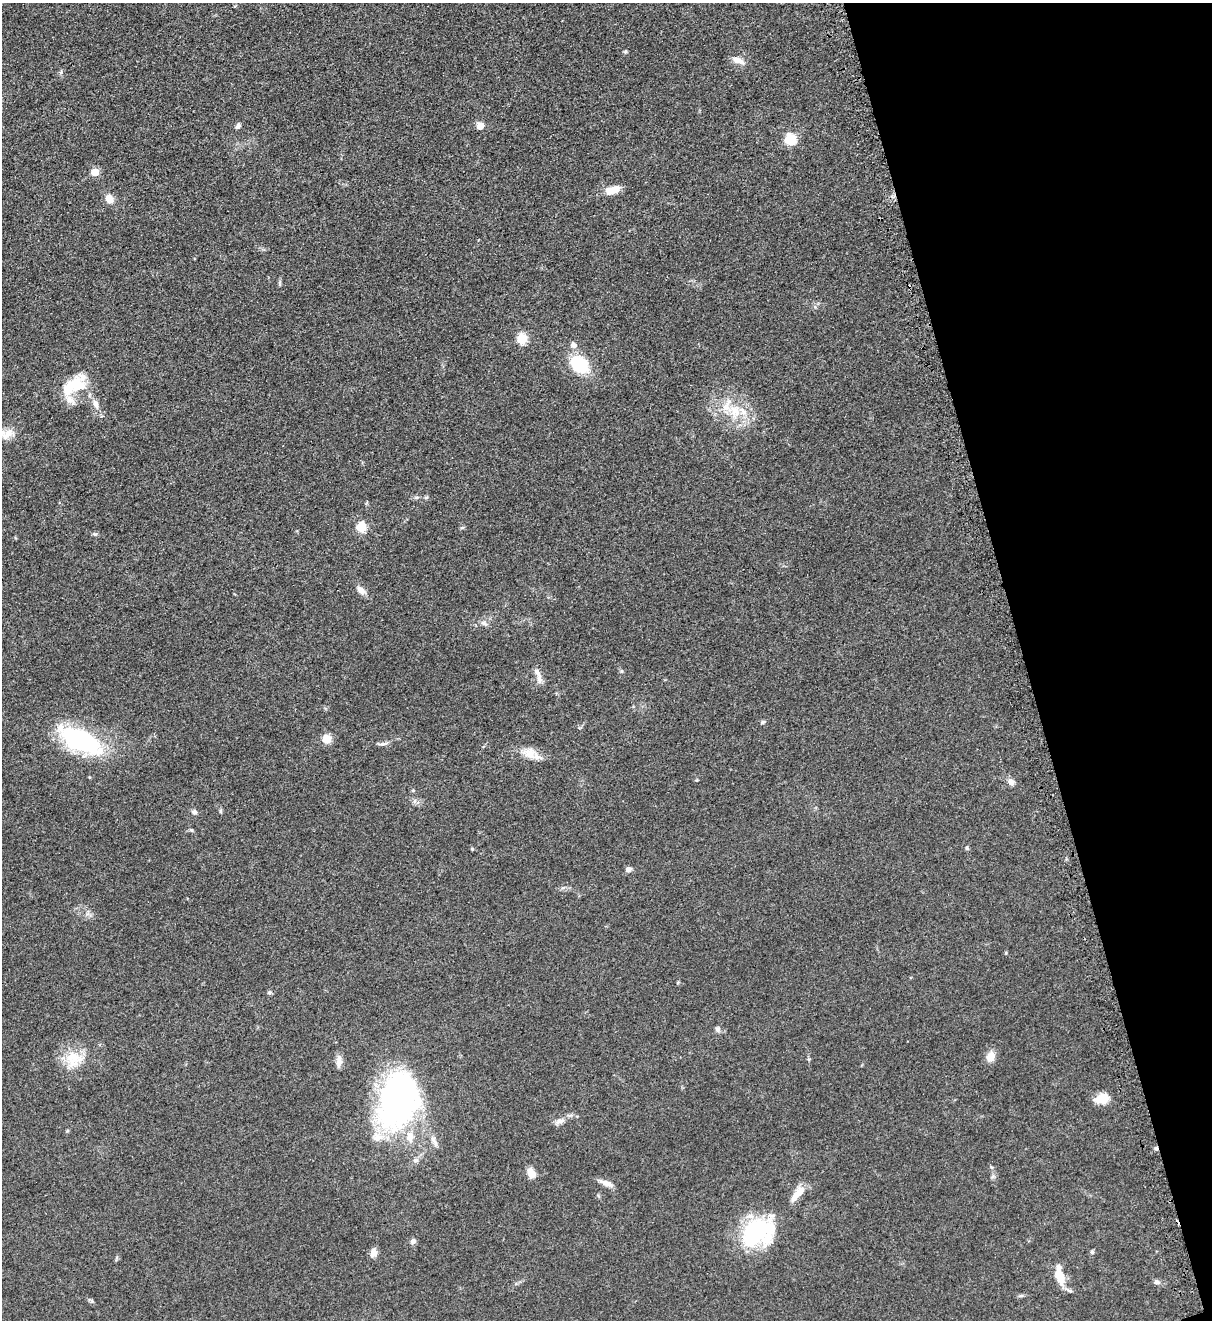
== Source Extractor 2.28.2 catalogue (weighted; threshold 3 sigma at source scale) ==
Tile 12 of 4 x 4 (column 4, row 3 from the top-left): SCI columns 3947-5156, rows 1374-2691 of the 5347 x 5383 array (HDU 1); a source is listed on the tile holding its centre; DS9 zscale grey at full resolution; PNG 1214 x 1322 px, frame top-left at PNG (2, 3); no overlay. Shown black and unused: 15% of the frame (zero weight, under 3 of 5 exposures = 4% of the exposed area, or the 3 px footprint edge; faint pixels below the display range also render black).
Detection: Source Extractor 2.28.2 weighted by HDU 2 'WHT'; one run over the whole footprint, this tile lists its part. Background 0.0758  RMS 0.0069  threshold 0.0309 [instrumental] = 3 sigma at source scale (4.5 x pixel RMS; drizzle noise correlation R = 1.50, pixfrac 1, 0.05/0.05 arcsec/px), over >= 5 px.
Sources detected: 71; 1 inside a brighter object's white glare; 1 cosmic-ray / hot-pixel residue — not listed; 7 inside a brighter listed object's ellipse — not listed separately; the other 62 listed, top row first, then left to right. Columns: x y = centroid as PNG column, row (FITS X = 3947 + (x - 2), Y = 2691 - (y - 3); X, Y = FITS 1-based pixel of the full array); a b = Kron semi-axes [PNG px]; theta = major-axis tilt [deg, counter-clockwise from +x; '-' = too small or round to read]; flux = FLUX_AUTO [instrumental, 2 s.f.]
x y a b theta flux
625 51 6 4 1 0.8
738 60 18 7 -23 4.7
61 72 6 4 72 0.95
238 126 8 5 48 1.7
480 126 9 7 43 4.4
790 139 6 6 - 55
95 172 5 5 - 13
612 190 17 8 18 8.9
109 199 11 8 -56 5.9
279 284 9 3 -69 0.85
522 339 5 5 - 36
573 345 6 6 - 3.3
580 364 20 15 -46 29
77 385 25 20 -46 19
95 404 13 7 -73 3.9
735 411 20 15 -79 16
8 433 20 11 35 7.1
426 497 6 4 1 0.94
361 527 5 5 - 37
463 527 6 4 19 0.82
94 534 6 5 - 1.1
361 590 12 7 -41 4.4
484 623 10 5 -31 2.1
621 671 6 4 -71 0.8
539 679 15 7 -85 3.4
763 722 7 5 19 1.2
326 739 5 5 - 17
81 740 47 21 -27 84
383 744 18 3 5 1.9
529 753 21 13 -16 8.6
696 780 5 3 - 0.62
1011 782 10 7 -58 3.1
413 790 5 4 - 0.66
415 801 7 4 71 1.3
220 811 6 4 -89 0.89
194 812 8 7 - 1.8
191 830 6 4 -1 0.83
967 848 5 4 - 1.2
472 849 4 4 - 0.69
629 869 8 7 - 2.1
269 992 6 5 - 1
718 1029 8 7 - 1.7
990 1057 12 10 59 6.1
74 1059 24 23 - 17
339 1061 16 7 90 4.1
1102 1099 19 11 14 8.5
398 1100 63 42 72 190
560 1121 12 7 22 3.7
434 1140 16 6 -61 3.5
1156 1148 6 4 0 1.1
415 1160 8 6 17 2
991 1167 6 4 -71 0.81
531 1173 12 9 -59 5.1
606 1183 17 7 -20 4.2
798 1193 22 10 55 7.3
758 1232 42 31 27 56
413 1241 7 6 - 2.3
1092 1252 6 5 - 1.1
373 1253 11 9 75 3.4
1060 1276 19 10 -68 13
1157 1282 7 6 - 2.2
1021 1296 7 4 19 1
Overlapping masked pixels (flux is a lower limit): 1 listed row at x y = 1156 1148
Isophote crosses this tile's border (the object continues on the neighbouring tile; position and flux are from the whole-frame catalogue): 1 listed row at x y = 8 433
Unlisted compact peaks at least as high as the median listed source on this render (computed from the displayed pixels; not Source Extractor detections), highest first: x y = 92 1301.